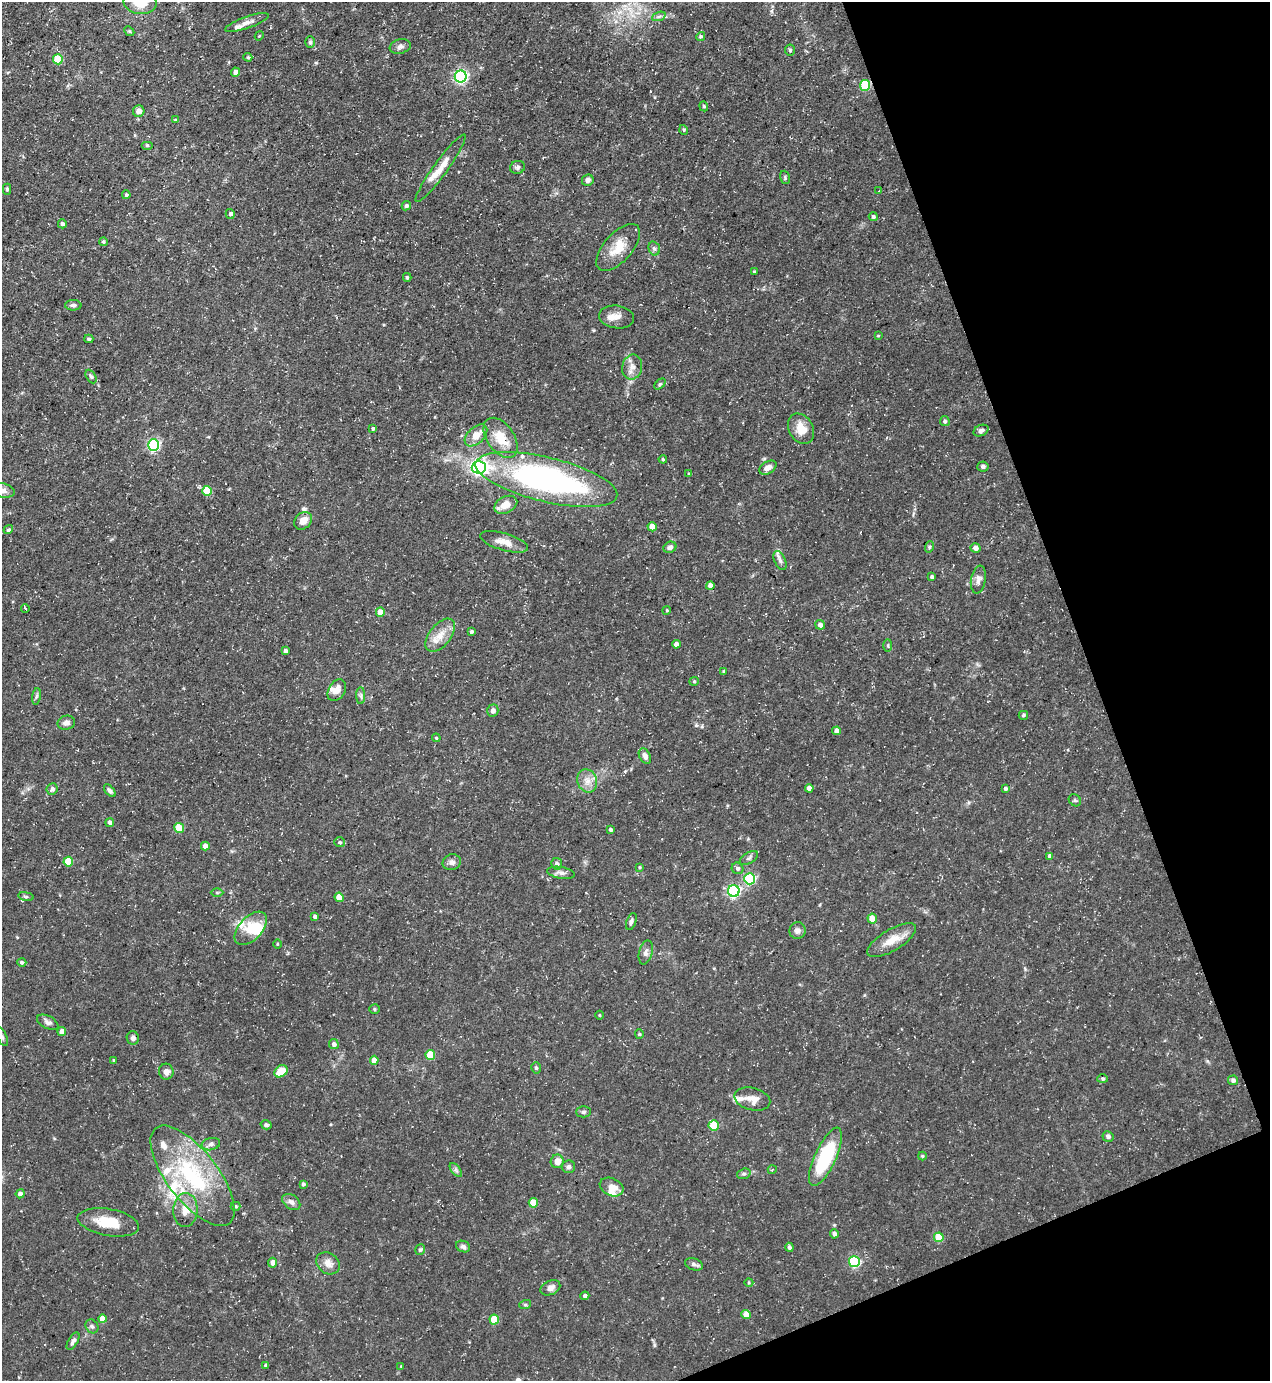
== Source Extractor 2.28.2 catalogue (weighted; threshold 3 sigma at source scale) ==
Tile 12 of 4 x 4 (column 4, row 3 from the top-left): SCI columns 4084-5351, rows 1380-2758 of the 5499 x 5515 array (HDU 1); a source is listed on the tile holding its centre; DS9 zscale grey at full resolution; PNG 1272 x 1383 px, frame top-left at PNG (2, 2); each listed source drawn as its Kron ellipse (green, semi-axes under 4 px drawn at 4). Shown black and unused: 18% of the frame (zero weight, under 3 of 5 exposures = <1% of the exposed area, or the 3 px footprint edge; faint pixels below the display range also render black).
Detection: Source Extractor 2.28.2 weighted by HDU 2 'WHT'; one run over the whole footprint, this tile lists its part. Background 0.0593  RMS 0.004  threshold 0.0181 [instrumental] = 3 sigma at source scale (4.5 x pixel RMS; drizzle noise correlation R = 1.50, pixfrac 1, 0.05/0.05 arcsec/px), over >= 5 px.
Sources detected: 193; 2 inside a brighter object's white glare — neither listed nor drawn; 11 inside a brighter listed object's ellipse — not listed separately; the other 180 listed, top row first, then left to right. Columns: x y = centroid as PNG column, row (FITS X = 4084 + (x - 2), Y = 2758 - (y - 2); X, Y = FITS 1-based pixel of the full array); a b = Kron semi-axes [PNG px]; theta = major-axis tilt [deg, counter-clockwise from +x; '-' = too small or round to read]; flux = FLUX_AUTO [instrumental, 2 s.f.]
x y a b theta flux
140 3 16 11 -7 8.7
659 16 7 4 19 0.9
247 23 23 6 19 2.6
129 31 5 4 - 0.54
259 36 5 3 - 0.35
701 36 5 4 - 0.91
310 42 6 5 - 0.73
400 46 11 7 12 1.5
790 50 5 5 - 0.61
248 57 4 4 - 0.51
58 59 5 5 - 14
236 72 4 4 - 2.2
461 77 6 6 - 78
865 85 5 5 - 22
704 106 5 4 - 0.53
139 111 6 5 - 3.1
175 120 4 3 - 0.49
684 130 5 3 - 0.48
147 145 6 4 0 0.48
517 167 7 6 - 0.97
441 168 41 7 54 6.2
785 177 7 5 -73 0.62
588 180 6 5 - 1.4
7 189 6 4 89 0.79
879 191 3 3 - 0.29
126 195 4 4 - 0.64
406 206 5 4 - 0.76
230 214 5 4 - 1
873 217 4 4 - 0.85
62 224 4 4 - 1.2
103 242 4 4 - 0.71
618 247 29 14 49 8.6
654 248 7 5 -74 1.2
754 272 3 2 - 0.45
407 277 4 3 - 0.62
73 305 8 5 -2 1.3
616 317 17 11 -7 3.7
878 336 4 3 - 0.3
89 339 4 3 - 0.7
632 367 12 10 78 3.1
91 376 7 4 -62 0.79
660 384 6 4 44 0.66
945 421 5 5 - 0.72
373 429 4 3 - 0.68
801 429 16 12 -61 5.8
981 431 8 5 24 1.3
476 435 13 8 43 5.1
501 438 22 13 -55 8.8
153 445 5 5 - 60
663 459 4 3 - 0.54
983 466 6 5 - 1
479 467 7 6 - 130
768 468 9 6 32 1.9
689 474 3 3 - 0.41
546 480 73 22 -13 120
3 491 11 7 -12 2
207 491 5 5 - 14
506 505 12 8 26 5.1
303 521 10 7 46 4.1
652 527 5 4 - 3.5
8 530 5 4 - 0.68
504 542 25 8 -16 4.5
670 547 7 5 24 1.3
929 547 6 3 71 0.56
976 548 5 4 - 1.9
780 560 10 5 -65 1.4
932 577 4 4 - 0.88
978 580 14 7 80 2.1
710 586 4 4 - 2.6
25 608 4 3 - 0.56
667 610 4 3 - 0.38
380 612 4 4 - 3.8
820 625 4 4 - 1.5
471 632 4 3 - 0.94
440 635 19 10 51 5.4
676 644 4 4 - 1.9
888 645 6 3 90 0.46
285 651 4 4 - 1.3
724 672 4 4 - 0.67
694 681 5 4 - 0.51
337 690 12 8 58 3
36 696 8 4 81 0.83
361 696 8 4 -89 0.99
493 711 6 5 - 1.7
1023 715 5 4 - 0.68
66 723 9 7 12 1.9
836 731 4 4 - 2.6
436 738 4 3 - 0.46
645 756 8 5 -60 1.8
587 781 12 9 -71 3.5
809 788 4 4 - 2.6
52 789 6 5 - 1.7
1005 789 4 4 - 1.1
110 791 7 4 -50 1.1
1075 800 7 5 -44 0.68
110 823 4 4 - 1.2
179 828 5 4 - 13
610 829 4 3 - 0.67
340 842 5 5 - 0.68
205 846 4 4 - 2.8
1050 856 4 4 - 1.4
749 858 10 5 32 1.1
68 862 5 5 - 11
452 862 9 7 14 1.8
557 864 6 5 - 1.4
639 867 4 4 - 0.44
738 868 6 5 - 1.2
561 873 14 6 -10 1.7
750 879 5 5 - 37
734 891 6 6 - 66
217 893 6 4 -1 0.57
26 896 8 4 -9 0.6
339 897 4 4 - 6.5
315 917 4 4 - 1.6
872 918 5 4 - 5.2
631 922 9 4 71 1
251 928 20 11 47 8.5
797 931 8 8 - 1.7
892 940 28 10 31 6.4
277 944 5 3 - 0.38
646 952 12 6 75 1.7
22 962 4 4 - 0.95
374 1009 5 4 - 0.63
600 1015 4 3 - 0.35
48 1022 11 6 -28 1.5
62 1031 4 4 - 2.9
639 1034 4 4 - 0.47
2 1036 10 5 -65 1
133 1038 6 6 - 1.2
334 1044 5 5 - 1.4
430 1055 5 5 - 14
114 1060 3 3 - 0.41
374 1060 4 4 - 3.7
536 1068 6 4 -74 0.77
281 1071 7 5 34 7
166 1072 8 7 - 2.1
1103 1079 5 4 - 0.59
1233 1080 5 4 - 1.2
752 1099 18 11 -15 3.8
583 1112 7 5 1 0.8
266 1125 5 4 - 0.84
714 1125 5 5 - 17
1108 1136 5 5 - 1.3
211 1144 9 6 11 1.4
922 1156 4 4 - 0.46
825 1157 32 10 65 30
557 1161 7 6 - 3.5
568 1167 6 6 - 1
456 1170 8 4 -53 0.89
772 1170 4 3 - 0.32
744 1174 7 5 18 0.83
193 1176 60 25 -52 44
303 1184 4 4 - 0.74
612 1187 12 8 -23 4.1
20 1194 4 4 - 1.8
291 1202 10 7 -38 1.8
533 1203 5 4 - 8.3
236 1206 5 3 - 0.45
185 1210 17 12 87 5.3
108 1222 31 13 -10 11
834 1234 4 4 - 1.4
939 1237 5 5 - 10
463 1247 7 5 -24 1.2
789 1247 4 4 - 0.83
420 1250 5 4 - 0.72
854 1262 5 5 - 39
273 1263 5 4 - 2.6
328 1263 13 10 -36 3.2
694 1264 9 6 -19 1.4
749 1283 4 3 - 0.39
550 1288 10 7 23 2.1
585 1296 4 4 - 1.4
525 1305 6 4 18 0.53
746 1315 4 4 - 4.8
102 1319 4 4 - 4.7
494 1320 5 4 - 9.6
92 1326 7 6 - 0.99
73 1341 10 4 59 1.2
266 1365 4 3 - 0.9
401 1366 4 2 - 0.25
Isophote crosses this tile's border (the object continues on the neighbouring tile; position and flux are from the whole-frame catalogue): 3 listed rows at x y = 140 3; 3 491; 2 1036